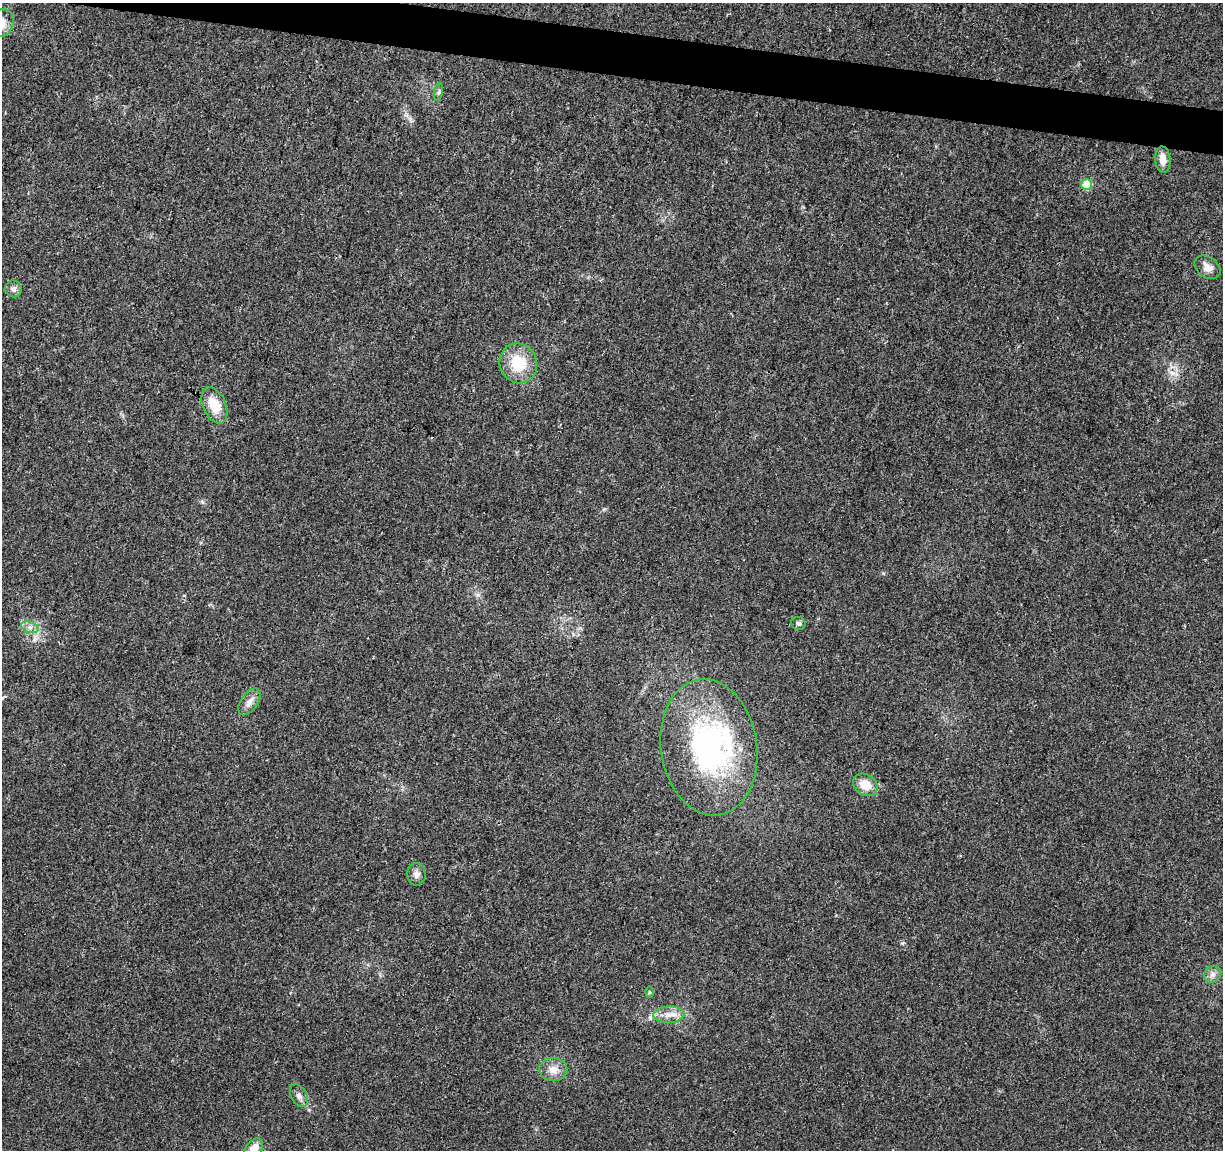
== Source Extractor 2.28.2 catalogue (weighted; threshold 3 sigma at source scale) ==
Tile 11 of 4 x 4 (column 3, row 3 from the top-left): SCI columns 2444-3664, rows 1373-2520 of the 4895 x 5100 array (HDU 1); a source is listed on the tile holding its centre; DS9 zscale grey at full resolution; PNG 1225 x 1152 px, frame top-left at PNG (2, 3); each listed source drawn as its Kron ellipse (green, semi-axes under 4 px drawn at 4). Shown black and unused: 3% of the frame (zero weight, under 3 of 4 exposures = <1% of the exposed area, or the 3 px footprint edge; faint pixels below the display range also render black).
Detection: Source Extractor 2.28.2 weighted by HDU 2 'WHT'; one run over the whole footprint, this tile lists its part. Background 0.0215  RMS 0.004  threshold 0.0182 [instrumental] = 3 sigma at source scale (4.5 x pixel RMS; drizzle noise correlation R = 1.50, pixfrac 1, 0.0396/0.0396 arcsec/px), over >= 5 px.
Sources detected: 21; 1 inside a brighter listed object's ellipse — not listed separately; the other 20 listed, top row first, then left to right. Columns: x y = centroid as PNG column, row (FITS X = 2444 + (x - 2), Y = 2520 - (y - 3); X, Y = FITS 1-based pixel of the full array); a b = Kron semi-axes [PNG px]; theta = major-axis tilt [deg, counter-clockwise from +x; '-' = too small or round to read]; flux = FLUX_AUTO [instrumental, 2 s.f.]
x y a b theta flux
2 23 14 11 64 4.3
439 92 9 3 79 0.83
1163 160 13 7 -85 3.7
1087 185 5 5 - 16
1207 267 14 10 -36 3.3
13 289 8 8 - 1.8
518 363 20 18 -67 13
214 405 19 11 -66 8.9
798 623 7 6 - 1.2
30 627 9 5 -19 1.6
249 702 15 8 56 2.9
709 747 68 48 -82 86
865 785 13 10 -33 5.9
416 874 11 9 -89 2.3
1213 974 9 8 - 1.9
649 992 6 4 -89 0.54
669 1015 15 8 1 3.9
553 1070 14 11 2 3.9
299 1096 12 8 -59 2
253 1150 12 8 57 5.8
Isophote crosses this tile's border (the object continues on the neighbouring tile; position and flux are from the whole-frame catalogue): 2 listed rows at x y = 2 23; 253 1150
Unlisted compact peaks at least as high as the median listed source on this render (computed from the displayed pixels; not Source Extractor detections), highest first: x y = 883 573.